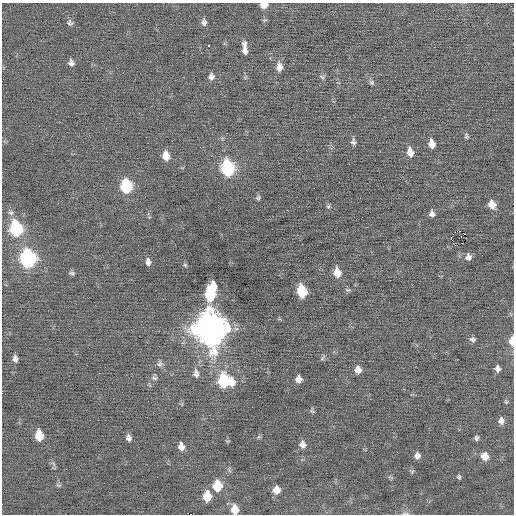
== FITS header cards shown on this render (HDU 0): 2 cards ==
NAXIS1  =                  512 / Axis length
NAXIS2  =                  512 / Axis length

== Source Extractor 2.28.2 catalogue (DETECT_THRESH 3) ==
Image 512 x 512 px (HDU 0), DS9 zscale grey, 1 PNG px = 1 image px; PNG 516 x 516 px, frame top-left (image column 1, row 512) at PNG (2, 3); no overlay
Background -0.0167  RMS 0.7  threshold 2.09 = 3 sigma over >= 5 px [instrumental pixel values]
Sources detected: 68; all 68 listed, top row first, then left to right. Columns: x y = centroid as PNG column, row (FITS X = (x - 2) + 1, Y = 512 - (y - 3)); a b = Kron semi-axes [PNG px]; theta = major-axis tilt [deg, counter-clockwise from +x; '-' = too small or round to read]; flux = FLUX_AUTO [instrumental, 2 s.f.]
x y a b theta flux
264 5 7 5 -2 380
204 22 8 6 -85 160
69 23 7 7 - 120
209 46 3 3 - 130
245 48 15 6 -84 330
71 63 7 6 - 180
279 67 11 8 -82 350
211 77 8 6 81 180
322 77 8 5 -31 91
372 82 8 6 -57 110
466 136 8 4 -87 81
353 142 9 5 -82 140
432 144 8 6 -79 420
410 152 10 7 -80 410
166 156 9 7 -82 520
228 168 10 7 -82 5500
126 186 9 7 -82 3300
258 198 7 5 56 83
492 204 9 7 -61 440
328 206 6 4 29 70
10 212 8 6 -28 130
432 214 7 6 - 170
16 229 10 8 -80 4800
460 231 2 2 - 1700
455 232 3 2 - 78
451 237 4 2 - 2100
491 238 2 2 - 36
468 257 8 7 - 210
28 258 10 8 -80 8700
148 262 8 5 -84 180
185 265 6 4 -43 63
72 273 9 5 -1 92
337 273 9 7 -84 570
213 287 8 6 -81 460
302 291 9 6 -79 2000
210 294 11 7 -89 2500
211 329 14 11 -79 84000
472 339 7 6 - 130
512 341 9 5 -90 520
322 358 7 5 60 87
15 359 7 5 -79 170
159 364 9 8 - 160
497 369 7 6 - 170
358 370 8 7 - 300
196 373 12 8 -82 240
154 378 7 5 -4 110
298 379 7 6 - 240
223 381 11 9 86 2600
231 382 10 8 79 430
506 402 5 4 - 61
312 411 8 4 -27 74
501 421 8 7 - 220
39 435 9 6 -83 980
129 438 6 5 - 160
476 438 7 5 82 98
302 445 8 7 - 230
181 447 8 7 - 280
417 456 7 6 - 210
485 456 9 8 - 430
412 471 6 5 - 69
459 477 5 5 - 78
58 485 8 5 -23 76
217 486 9 7 -84 1500
276 490 8 7 - 450
207 496 9 7 -86 910
235 509 9 7 -83 590
405 513 12 4 0 110
191 514 2 2 - 530
At the frame edge (FLAGS 8, measured only in part): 5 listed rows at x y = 264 5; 512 341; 235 509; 405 513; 191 514